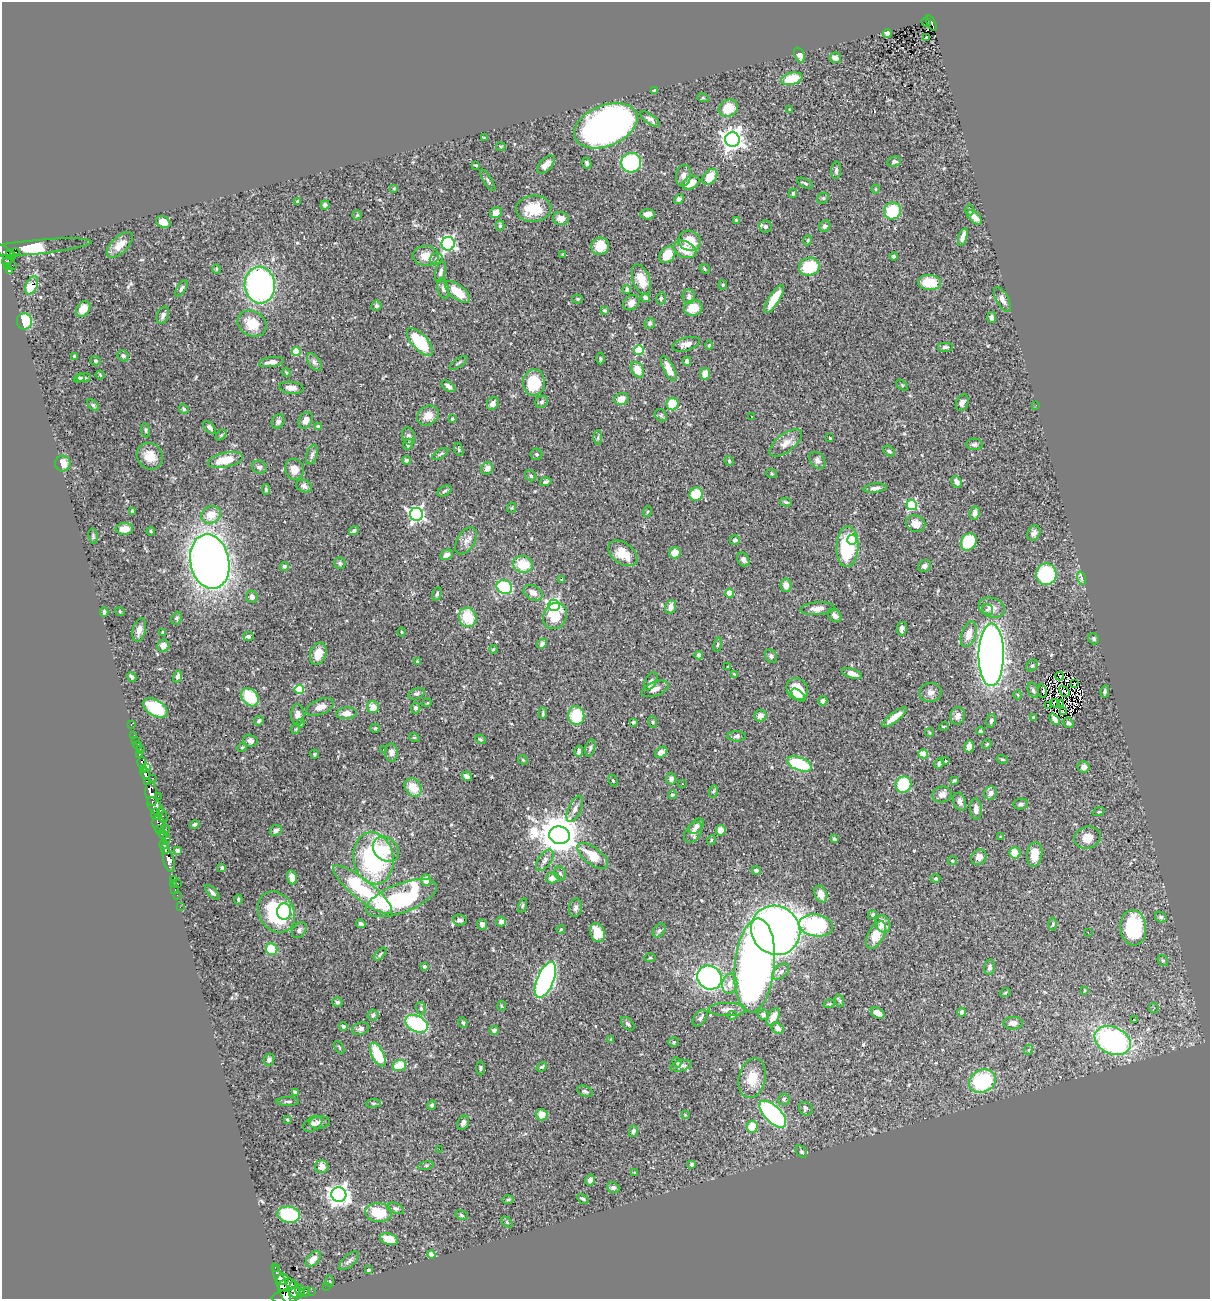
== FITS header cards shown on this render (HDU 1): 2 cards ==
NAXIS1  =                 1208
NAXIS2  =                 1297

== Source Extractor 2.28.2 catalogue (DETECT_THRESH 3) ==
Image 1208 x 1297 px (HDU 1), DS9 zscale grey, 1 PNG px = 1 image px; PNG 1212 x 1301 px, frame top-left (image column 1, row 1297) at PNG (2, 2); each listed source drawn as its Kron ellipse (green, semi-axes under 4 px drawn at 4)
Background 0.593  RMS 0.024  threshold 0.072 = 3 sigma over >= 5 px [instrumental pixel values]
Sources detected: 523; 4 with non-positive FLUX_AUTO (blend fragments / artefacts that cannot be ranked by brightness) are neither listed nor drawn; of the other 519, the 500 brightest by FLUX_AUTO listed and drawn (19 fainter detections omitted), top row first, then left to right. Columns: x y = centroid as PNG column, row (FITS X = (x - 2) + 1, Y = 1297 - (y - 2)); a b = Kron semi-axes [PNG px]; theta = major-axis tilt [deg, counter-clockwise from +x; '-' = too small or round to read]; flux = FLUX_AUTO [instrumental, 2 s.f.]
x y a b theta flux
926 23 5 4 - 7.2
931 23 8 4 -64 68
887 33 4 4 - 9.4
927 37 3 2 - 3.6
799 55 8 5 -66 8.9
835 58 6 5 - 8.5
792 79 11 6 15 51
654 91 4 3 - 3.2
703 98 6 3 -18 1.6
728 108 10 8 28 37
789 109 3 2 - 1.3
650 119 11 4 -35 7.1
606 126 33 20 22 850
484 138 4 4 - 1.7
732 139 7 7 - 1100
501 147 5 4 - 1.8
894 162 7 5 9 4.9
587 163 6 4 -76 3.3
631 163 10 9 - 190
546 164 11 6 47 9.9
476 165 3 2 - 1.5
836 170 9 5 87 3.9
683 176 11 7 81 9.2
710 177 9 6 52 26
488 180 12 3 -57 3.2
691 183 9 6 31 21
805 183 8 4 -28 3.3
394 189 4 3 - 1.4
876 189 4 4 - 1.7
793 193 4 3 - 2.2
823 198 6 5 - 2.5
679 199 5 4 - 3.3
298 201 3 3 - 1.5
325 205 4 4 - 4.4
534 209 18 13 4 46
969 210 6 4 -90 2.1
892 211 8 8 - 59
496 213 6 5 - 9.7
647 214 7 5 2 7.8
357 215 4 4 - 1.6
974 217 9 5 -43 12
561 219 8 6 -11 14
736 220 3 3 - 1.6
163 222 7 5 -28 11
500 226 5 4 - 3
765 226 6 6 - 4.4
825 226 6 5 - 4.6
963 237 9 4 72 9.8
808 240 5 3 - 1.5
689 241 11 10 - 29
448 244 7 6 - 380
120 245 16 8 44 17
600 246 9 8 - 27
34 247 58 7 5 140
685 249 12 8 -25 27
5 252 12 5 -34 370
15 252 4 4 - 160
563 254 3 2 - 1.8
11 255 5 2 - 180
667 255 9 7 50 31
426 256 13 10 -2 21
893 256 4 3 - 2.2
436 259 7 5 16 4.2
7 261 5 3 - 94
12 265 2 2 - 6.4
8 267 3 3 - 99
809 267 10 9 - 70
217 269 4 3 - 1.5
705 269 5 3 - 2
9 271 4 3 - 32
440 272 11 5 77 6
641 280 16 8 -69 27
929 282 11 7 -3 39
32 285 9 5 65 48
260 285 18 15 -85 380
723 285 4 4 - 1.7
181 288 9 4 58 3.6
443 289 10 5 -76 4.6
627 290 4 4 - 3
458 292 15 7 -38 31
689 297 7 6 - 6.1
645 298 4 4 - 5.1
661 298 6 4 75 2.5
578 299 5 4 - 1.8
774 299 16 5 58 35
1002 299 14 6 -62 9.9
631 303 8 7 - 11
376 306 5 4 - 3.2
693 308 9 8 - 25
83 309 9 6 54 21
605 310 4 3 - 2.2
163 315 9 6 69 5.8
991 317 5 4 - 4.5
24 321 8 7 - 110
650 323 5 5 - 3.4
252 324 15 12 -32 33
420 342 17 7 -48 82
686 344 14 6 15 9.8
709 345 4 4 - 2.1
945 347 8 5 0 3.8
639 350 5 4 - 80
296 351 4 4 - 44
75 356 4 3 - 3
123 356 6 5 - 4.2
600 358 6 3 -89 1.8
95 361 5 4 - 2.2
687 361 4 4 - 5.6
271 362 12 5 8 9.4
314 362 10 5 -56 4.5
459 363 10 2 35 2.1
669 369 13 5 -63 17
637 370 8 5 -58 22
286 372 5 3 - 1.5
705 374 6 5 - 15
100 375 4 3 - 1.6
79 378 5 3 - 2.3
84 378 7 4 8 3.6
534 383 13 11 -89 60
902 385 6 4 -45 2
448 386 8 4 -37 6.3
291 388 12 6 -7 8.5
621 399 7 6 - 16
541 402 7 5 36 3.7
493 403 7 5 59 8.9
962 403 8 6 67 5.7
672 404 6 6 - 40
93 405 7 4 -44 2.5
1036 405 3 2 - 3.2
184 409 5 4 - 2.3
428 415 11 9 32 17
661 415 6 5 - 2.8
751 416 2 2 - 1.7
452 419 3 3 - 1.5
305 420 9 6 62 10
278 421 7 6 - 5.6
318 426 4 4 - 5.8
209 427 7 4 -47 6.3
146 430 7 3 -82 2.3
221 435 6 4 45 2.3
408 436 9 6 -72 5.6
598 438 7 4 90 2.5
830 438 3 3 - 1.8
786 443 19 9 37 15
408 444 5 5 - 5.4
975 444 8 5 -3 4
459 449 7 4 -71 2.3
889 451 6 4 -42 3.6
440 454 9 3 33 2.6
536 454 6 6 - 3
312 455 10 5 74 4.7
150 456 14 12 -51 23
225 460 18 7 12 36
406 460 4 3 - 3.7
817 460 9 7 -50 5.4
729 461 5 4 - 2.6
63 463 8 7 - 17
259 467 7 6 - 5.2
487 468 6 5 - 9.3
294 469 10 9 - 14
772 474 5 3 - 1.6
531 476 6 5 - 3.1
546 482 6 4 15 4.2
956 482 6 4 -59 7.4
304 486 8 6 -23 5.2
875 488 11 4 7 5.7
266 489 5 4 - 2.5
444 491 8 4 28 2.9
696 494 7 6 - 49
786 502 6 3 -16 2.2
912 505 5 5 - 130
511 508 5 3 - 1.5
132 511 3 2 - 1.5
647 512 5 3 - 1.6
975 513 7 5 80 7.6
416 514 6 6 - 460
211 515 10 8 22 22
916 524 10 8 -19 14
124 529 9 5 1 12
151 531 4 3 - 2
354 531 5 4 - 3.9
1034 533 8 6 61 6.5
93 536 7 4 -82 2.8
735 540 5 4 - 3.6
852 540 5 4 - 39
466 541 15 8 59 9.8
969 542 9 7 56 100
847 547 20 11 88 100
623 553 16 10 -37 28
675 553 6 5 - 15
447 555 6 4 27 8.7
743 560 7 5 -60 5.4
210 562 28 19 -78 1300
340 563 6 5 - 2.8
523 564 10 8 -13 35
284 566 4 4 - 3.7
925 566 7 5 29 4.3
1046 574 11 10 - 120
1081 578 7 4 -72 3.1
561 579 3 3 - 1.7
786 585 7 5 84 13
504 587 8 6 -26 80
533 593 10 7 -27 10
730 593 4 4 - 29
437 594 7 4 75 2.9
252 597 6 5 - 6.4
554 605 6 5 - 300
671 607 7 5 71 9.1
992 607 13 9 -19 14
817 609 17 6 4 11
987 610 6 5 - 2.9
104 612 5 3 - 2.8
120 612 5 3 - 1.3
835 615 7 5 -42 6.3
555 616 13 11 60 41
468 617 10 8 -67 50
177 618 6 5 - 3.2
902 629 7 5 80 4.9
139 630 12 6 76 9.2
163 632 3 3 - 1.4
402 632 4 3 - 1.3
969 634 13 7 70 17
248 636 5 4 - 5
1094 639 6 5 - 3.1
542 644 6 4 47 4.4
718 645 7 3 80 2
163 646 6 6 - 11
493 649 4 3 - 1.8
318 654 11 8 71 23
699 655 4 4 - 5.8
991 655 31 12 90 1700
771 656 7 5 -61 4.4
417 661 3 2 - 1.4
1032 665 6 5 - 2.9
728 666 3 2 - 1.3
852 673 10 4 -18 9.3
734 674 4 2 - 1.6
1060 676 4 2 - 1.3
132 677 5 4 - 3.4
177 677 6 4 70 4.2
651 681 10 5 61 6
1074 684 3 2 - 2
299 689 5 4 - 75
655 689 14 7 22 11
797 689 11 10 - 33
1033 690 8 5 -69 3.2
1042 691 6 3 -80 5.4
1105 691 6 4 82 3
1064 692 6 2 -52 2.3
930 693 11 9 12 8.8
416 694 8 5 19 3.3
798 695 8 4 -37 8
1018 695 4 3 - 1.4
250 697 10 7 -51 58
823 701 4 4 - 8.4
427 703 5 3 - 1.5
1055 703 4 4 - 1.6
1061 703 4 2 - 1.4
1048 705 3 2 - 1.4
320 707 14 7 23 12
373 707 6 6 - 14
155 708 13 8 -30 79
416 708 5 4 - 3.1
1063 712 4 2 - 1.7
347 713 10 6 4 12
543 713 6 3 87 2.2
298 715 11 6 -89 11
576 715 9 8 - 59
760 716 6 5 - 6.7
958 716 9 7 76 8.6
894 717 15 4 38 17
1034 717 3 3 - 3.5
1055 719 7 3 -51 6.4
259 721 5 4 - 3.5
991 721 7 5 74 3.5
633 722 4 4 - 2.1
653 722 6 3 -71 1.7
301 723 4 3 - 1.5
1068 723 5 4 - 3.5
131 724 3 2 - 9.3
944 726 5 3 - 1.5
375 728 5 4 - 1.9
296 729 5 3 - 1.3
980 731 4 4 - 2.8
929 733 4 3 - 1.5
134 735 3 2 - 12
737 736 9 5 0 4.2
414 737 5 3 - 1.4
481 739 5 3 - 1.8
135 740 2 2 - 4.8
250 741 7 6 - 7.3
987 744 5 3 - 1.8
137 745 4 3 - 30
969 746 6 5 - 9.5
242 747 5 4 - 2
590 748 8 5 75 3.6
140 749 2 2 - 7.3
383 750 3 2 - 2.4
579 751 5 4 - 5.3
391 752 9 6 -87 6.3
661 752 7 5 37 13
139 754 4 3 - 120
314 754 4 4 - 1.7
923 754 4 4 - 53
1002 759 5 3 - 1.9
523 760 5 4 - 1.9
945 761 3 3 - 1.6
142 762 5 3 - 160
799 764 13 6 -21 100
939 764 5 4 - 4
147 767 4 3 - 70
1084 767 6 5 - 6.5
144 770 3 3 - 230
145 774 6 4 -72 470
467 776 5 4 - 8.5
153 778 3 2 - 19
671 779 6 5 - 7.1
613 780 6 4 -64 2
955 780 4 3 - 1.9
147 782 4 3 - 240
682 784 3 2 - 3.9
903 785 8 7 - 94
413 787 10 7 -53 27
714 791 6 4 69 2
991 793 7 6 - 7
151 794 12 6 -84 1600
672 795 4 4 - 2.6
942 795 9 8 - 8.1
158 796 2 2 - 6.8
960 802 9 6 -74 6.2
1021 804 7 5 11 3.7
155 806 10 6 -53 830
575 809 14 6 65 8
976 809 10 6 -86 8.5
1099 812 6 3 19 1.8
156 814 5 3 - 290
162 815 8 3 -70 150
158 824 8 6 -85 400
195 825 4 4 - 3.6
696 826 9 6 46 6.3
160 830 4 3 - 120
165 830 5 4 - 150
276 830 6 5 - 4.3
721 830 5 5 - 15
693 832 11 7 55 8.9
163 835 4 3 - 190
559 835 10 9 - 4600
1001 837 3 3 - 1.4
167 838 3 2 - 32
1088 838 13 11 19 16
834 839 3 3 - 2.3
711 840 5 3 - 1.5
164 844 4 4 - 340
165 849 5 4 - 580
386 849 14 11 -43 25
177 850 4 4 - 4.7
1015 853 6 5 - 22
1035 854 12 7 81 19
593 856 18 8 -37 35
979 857 8 7 - 9.5
373 858 26 20 -80 220
169 860 12 5 -75 1400
545 860 12 6 55 6.5
952 861 4 4 - 2.7
222 868 4 4 - 3.2
756 871 4 4 - 4.3
560 873 7 5 -74 3.5
292 877 7 5 -74 16
552 878 6 5 - 13
173 879 4 2 - 33
935 879 5 4 - 2.4
426 880 5 5 - 18
174 883 2 2 - 14
177 883 3 2 - 22
175 889 3 2 - 8.6
362 890 37 10 -38 110
212 892 9 3 -47 4.5
821 894 9 6 -67 12
177 895 2 2 - 8.1
401 898 37 14 21 200
238 899 5 3 - 2.1
522 906 7 3 71 2.2
180 907 2 2 - 4.5
575 908 9 6 80 5.2
276 912 21 17 -59 140
284 912 8 7 - 25
873 915 5 4 - 1.9
1161 917 6 5 - 3.1
460 920 6 5 - 4.7
501 922 5 4 - 5.1
361 924 5 3 - 3.9
482 924 5 5 - 5.6
883 924 9 7 -65 14
1053 924 6 4 88 2.5
816 925 17 11 -9 200
1133 928 18 13 -86 110
561 929 4 3 - 1.5
299 930 9 6 53 4.5
659 930 8 5 49 3.1
776 930 25 24 - 1300
597 932 10 7 -72 34
1088 933 3 2 - 1.9
876 935 15 7 62 27
272 949 6 5 - 49
380 954 8 3 46 2.4
650 958 6 4 2 1.9
1163 961 6 4 -53 2.3
755 965 47 20 85 900
425 966 3 3 - 4.1
989 967 8 5 79 5.4
781 972 10 6 44 6.4
710 978 12 11 - 320
545 980 19 8 67 460
730 984 10 7 81 12
1084 990 4 2 - 1.2
1005 993 5 3 - 1.6
840 1001 6 4 -71 2.4
337 1002 5 5 - 3.6
829 1004 6 3 17 1.5
501 1006 5 3 - 1.4
421 1008 6 5 - 2.6
1154 1008 5 4 - 2
727 1009 18 6 -1 11
962 1012 4 4 - 4.4
878 1013 7 5 -29 12
373 1015 5 5 - 2.5
732 1015 5 4 - 2
763 1015 5 5 - 4.2
773 1017 9 5 57 12
700 1018 9 5 52 4.2
1135 1020 3 2 - 20
463 1023 5 4 - 2.5
1013 1023 9 6 1 7.8
417 1024 12 8 -27 120
628 1024 8 5 -44 3.8
343 1027 4 3 - 3.6
777 1028 6 5 - 6
361 1029 9 6 17 5.1
494 1030 5 4 - 4.8
611 1040 4 3 - 1.7
1113 1041 19 13 -24 310
674 1042 5 4 - 2.1
339 1047 7 3 -60 1.6
1028 1050 5 3 - 1.6
378 1055 13 6 -64 63
269 1060 6 5 - 4.1
677 1062 5 3 - 2.2
399 1065 7 5 19 35
681 1066 11 5 14 5.4
542 1067 6 4 37 2.1
480 1068 7 3 -90 2.5
752 1078 20 13 77 31
982 1081 14 11 25 120
585 1091 8 5 -23 3.5
295 1092 4 3 - 8.1
784 1099 6 5 - 3
288 1102 11 3 0 3.3
373 1103 7 3 6 2.2
432 1105 4 4 - 3.2
806 1109 7 6 - 4.2
773 1114 17 8 -46 240
542 1115 6 6 - 17
685 1115 4 4 - 1.4
287 1120 4 3 - 1.9
319 1122 10 6 5 5.6
463 1123 7 5 63 4.1
313 1124 10 6 32 6
752 1127 6 5 - 33
633 1131 6 4 75 3.7
439 1149 2 2 - 14
801 1152 7 5 -52 2.7
692 1164 4 4 - 3
426 1166 8 4 9 2.3
322 1167 6 6 - 13
635 1173 4 2 - 1.5
590 1180 5 4 - 6.3
613 1188 6 5 - 5.4
339 1195 7 7 - 1100
583 1199 6 4 -29 2.1
508 1200 6 4 1 1.9
396 1208 9 5 -22 3.7
379 1212 13 9 -4 53
289 1215 11 8 -9 100
461 1215 6 4 -28 2.3
507 1222 6 4 -46 2
389 1239 9 5 -16 24
431 1255 4 4 - 15
313 1259 9 5 47 12
349 1261 12 5 42 5.9
275 1267 3 3 - 63
368 1270 3 3 - 2.8
283 1279 6 5 - 940
329 1281 6 4 -87 1.7
282 1285 21 5 -69 2400
287 1285 9 6 17 1200
327 1286 2 2 - 7.5
294 1290 8 5 -86 770
300 1290 5 4 - 180
312 1291 2 2 - 8.8
305 1292 5 3 - 160
288 1295 16 6 11 1900
At the frame edge (FLAGS 8, measured only in part): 1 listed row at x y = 288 1295
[19 fainter detections neither listed nor drawn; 4 non-positive-flux detections neither listed nor drawn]